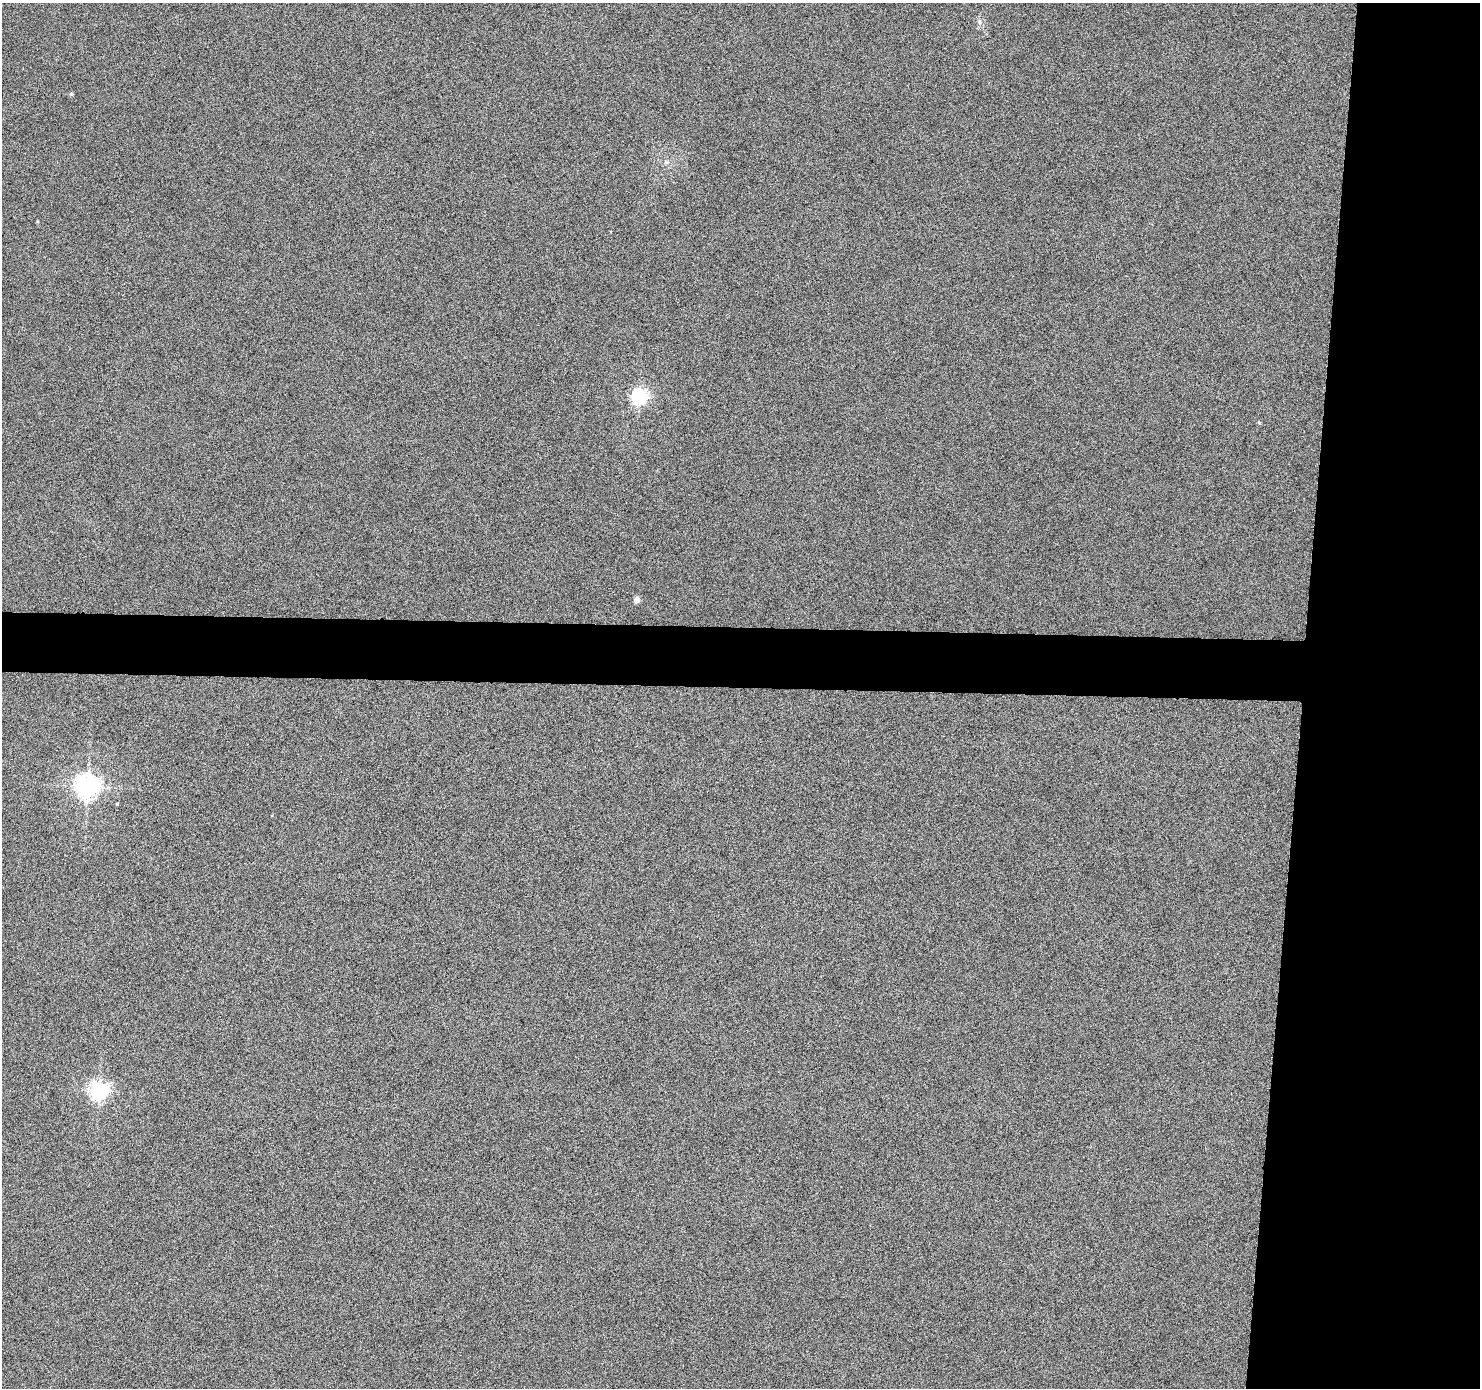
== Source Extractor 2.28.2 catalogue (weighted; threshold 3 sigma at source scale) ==
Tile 6 of 3 x 3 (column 3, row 2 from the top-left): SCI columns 2958-4435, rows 1485-2870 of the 4438 x 4453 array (HDU 1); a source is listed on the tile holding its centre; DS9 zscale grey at full resolution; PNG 1482 x 1390 px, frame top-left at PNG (2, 3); no overlay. Shown black and unused: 16% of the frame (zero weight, under 4 of 8 exposures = <1% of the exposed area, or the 3 px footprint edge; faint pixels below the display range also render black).
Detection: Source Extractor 2.28.2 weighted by HDU 2 'WHT'; one run over the whole footprint, this tile lists its part. Background 0.0187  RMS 0.26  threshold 1.05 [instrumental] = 3 sigma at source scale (4.09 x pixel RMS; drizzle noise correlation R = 1.36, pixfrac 0.8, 0.05/0.05 arcsec/px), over >= 5 px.
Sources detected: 7; all 7 listed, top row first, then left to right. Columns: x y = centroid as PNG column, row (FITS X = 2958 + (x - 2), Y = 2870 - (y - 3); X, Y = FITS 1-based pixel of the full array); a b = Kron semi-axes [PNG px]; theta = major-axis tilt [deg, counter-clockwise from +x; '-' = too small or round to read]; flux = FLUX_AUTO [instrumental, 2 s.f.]
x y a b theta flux
71 94 4 3 - 33
639 396 6 6 - 5900
1259 423 5 3 - 21
637 600 4 4 - 270
87 786 7 7 - 18000
117 804 4 3 - 19
99 1091 6 6 - 8800